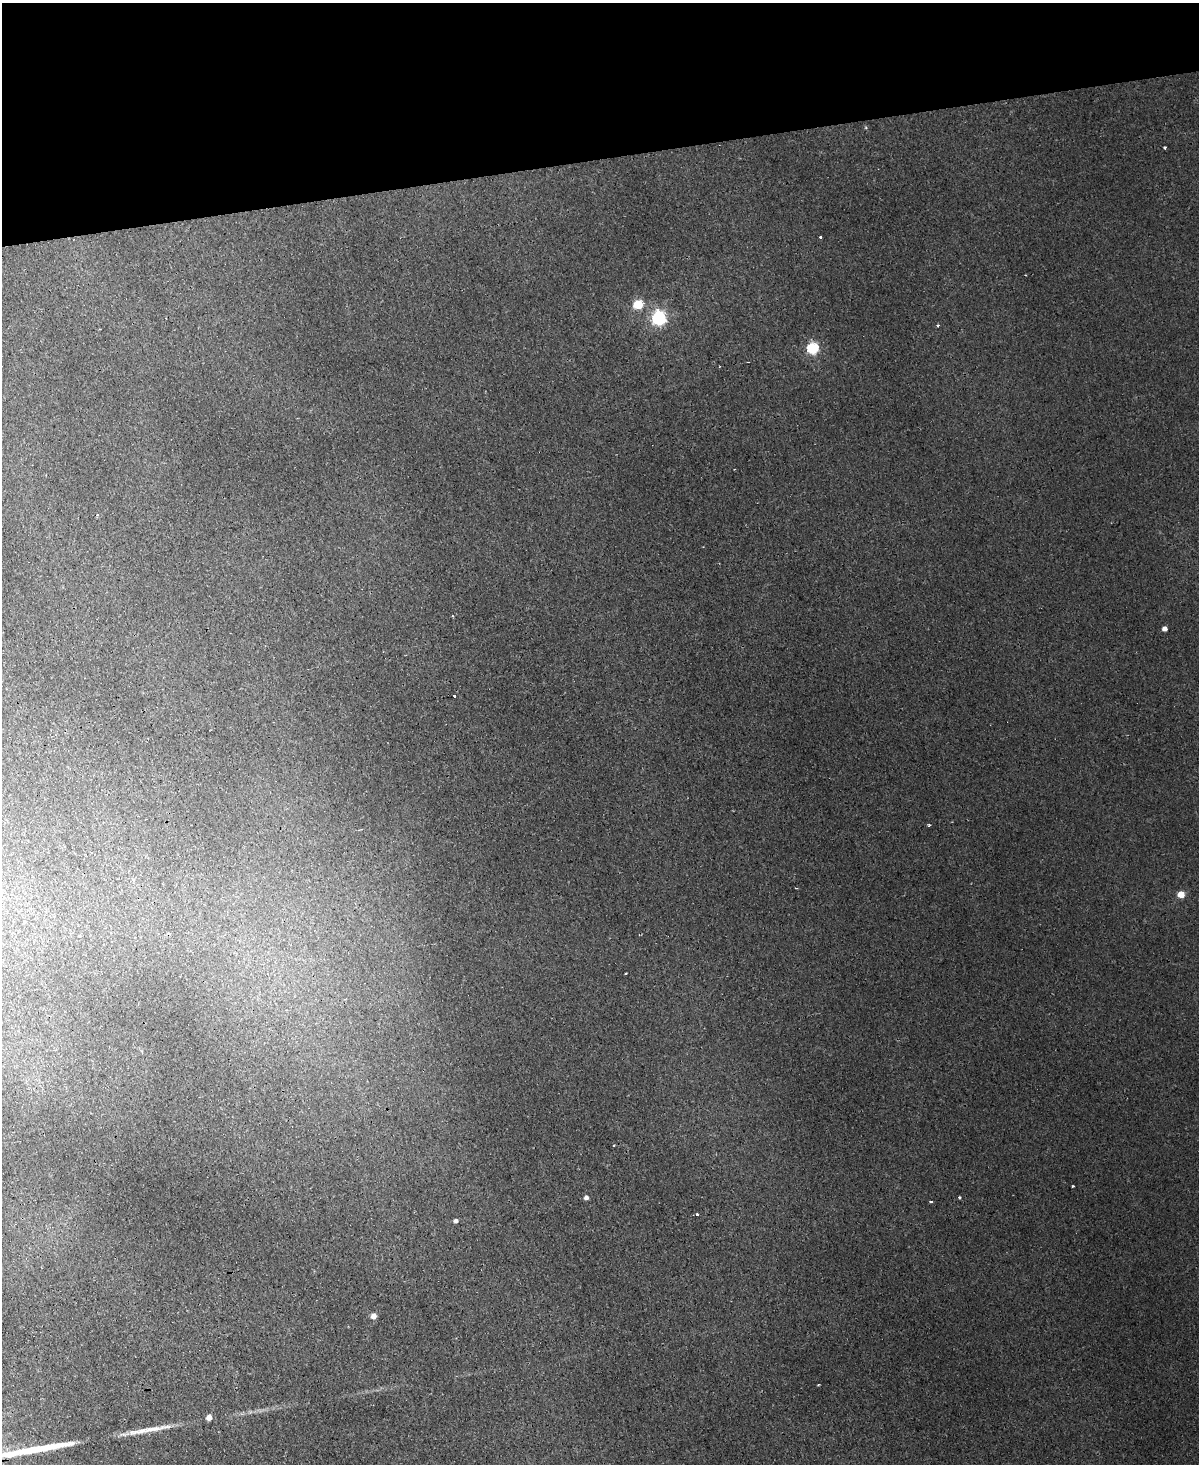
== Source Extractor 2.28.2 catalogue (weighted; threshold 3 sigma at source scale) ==
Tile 3 of 4 x 3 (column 3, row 1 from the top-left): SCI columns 2511-3707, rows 3288-4749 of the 5022 x 4996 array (HDU 1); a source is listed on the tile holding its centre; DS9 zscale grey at full resolution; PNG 1201 x 1466 px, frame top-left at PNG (2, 3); no overlay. Shown black and unused: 11% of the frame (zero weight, under 3 of 4 exposures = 12% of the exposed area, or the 3 px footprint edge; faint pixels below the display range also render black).
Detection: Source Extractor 2.28.2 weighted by HDU 2 'WHT'; one run over the whole footprint, this tile lists its part. Background 0.0188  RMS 0.003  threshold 0.0135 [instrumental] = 3 sigma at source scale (4.5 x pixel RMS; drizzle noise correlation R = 1.50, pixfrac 1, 0.05/0.05 arcsec/px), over >= 5 px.
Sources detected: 26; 1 cosmic-ray / hot-pixel residue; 1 long thin detection or spike segment (spike, bleed or trail) — not listed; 1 inside a brighter listed object's ellipse — not listed separately; the other 23 listed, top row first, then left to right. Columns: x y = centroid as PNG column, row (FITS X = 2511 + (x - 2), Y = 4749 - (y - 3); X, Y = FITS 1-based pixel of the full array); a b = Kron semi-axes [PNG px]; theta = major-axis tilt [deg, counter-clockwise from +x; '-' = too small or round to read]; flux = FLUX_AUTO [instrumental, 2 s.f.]
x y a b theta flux
1165 148 3 2 - 0.34
820 237 3 3 - 0.87
638 304 5 5 - 17
659 318 6 6 - 68
938 325 3 2 - 0.45
812 348 5 5 - 30
97 515 3 3 - 0.54
1164 629 4 4 - 1.5
454 696 3 3 - 17
796 888 3 2 - 0.25
1181 894 5 5 - 6.6
24 922 3 3 - 0.71
80 936 3 3 - 0.29
1073 1186 2 2 - 0.32
959 1197 3 3 - 0.5
586 1198 5 4 - 1.1
931 1202 3 2 - 0.37
696 1215 3 3 - 0.57
456 1221 4 4 - 0.96
374 1316 5 4 - 2.5
209 1418 5 4 - 2.4
140 1431 38 7 11 4.4
13 1453 18 6 12 3.1